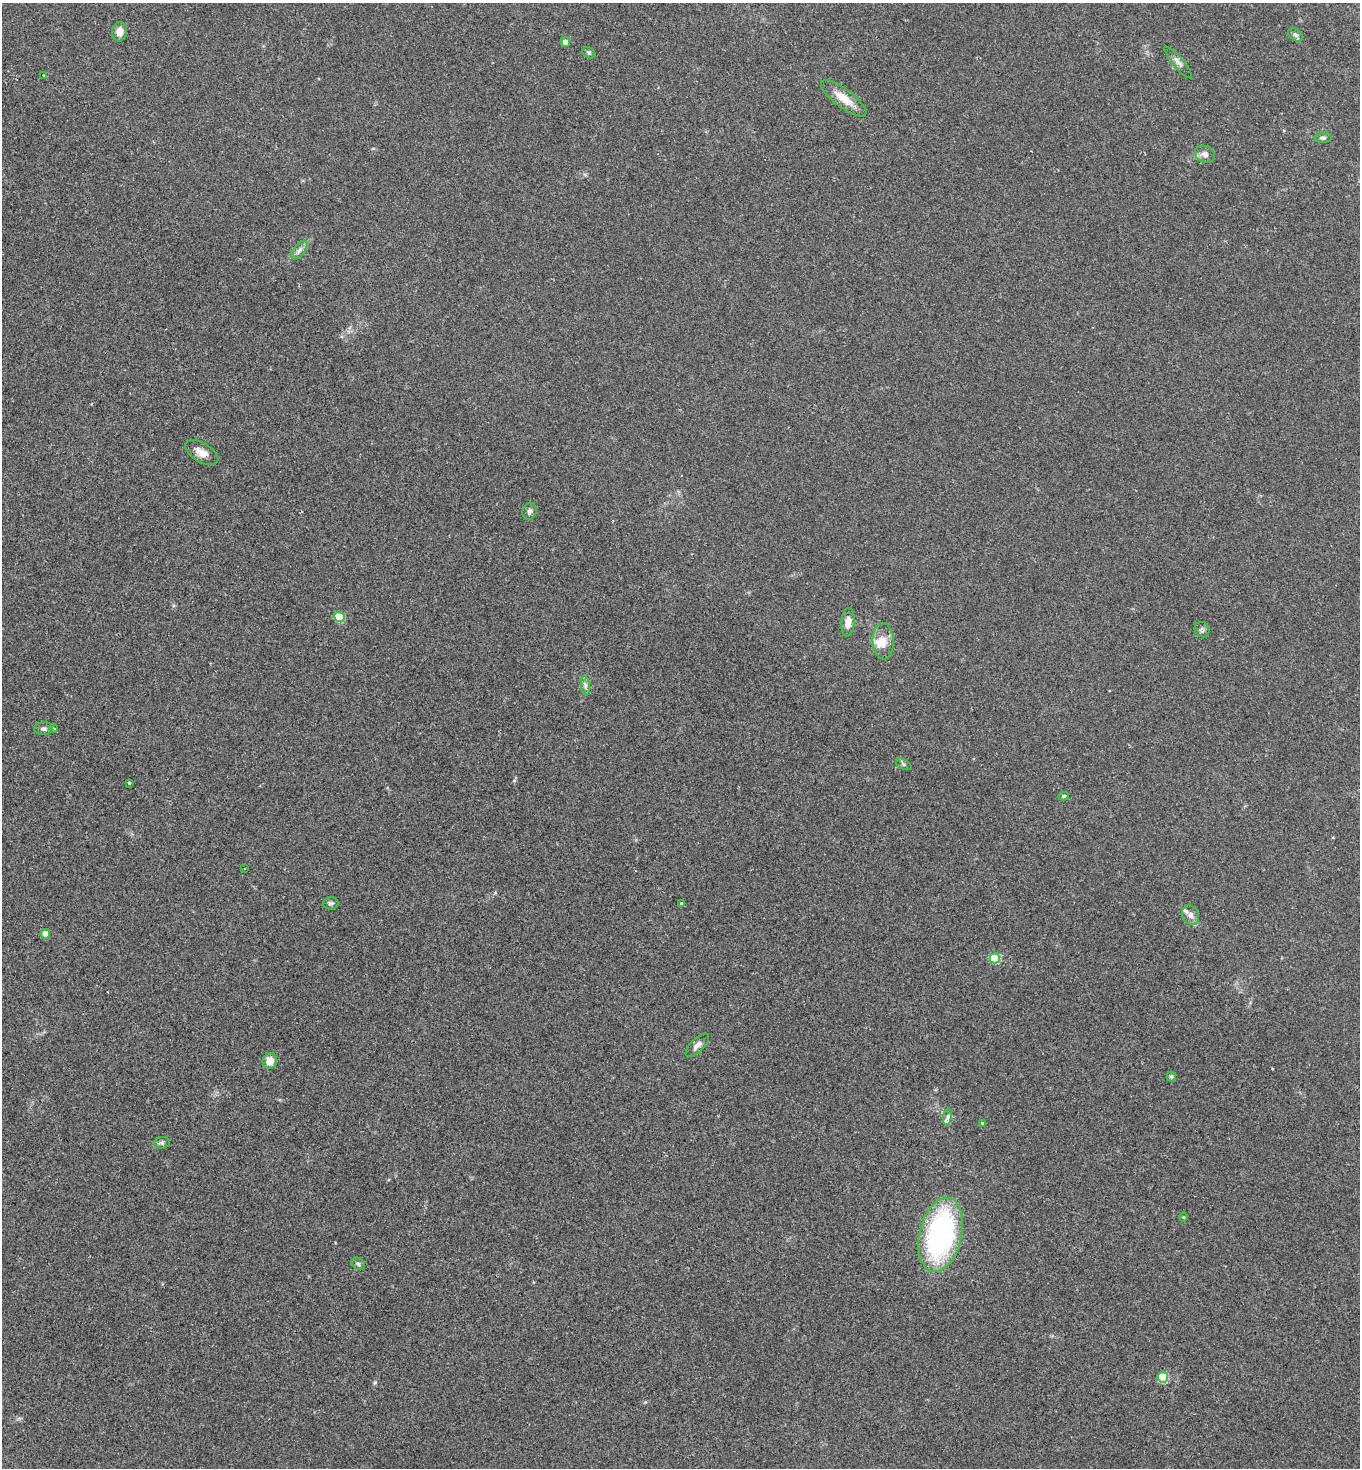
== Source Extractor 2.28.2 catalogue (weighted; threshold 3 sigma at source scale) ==
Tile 11 of 4 x 4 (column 3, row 3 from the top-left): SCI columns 3018-4375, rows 1476-2941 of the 5885 x 5880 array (HDU 1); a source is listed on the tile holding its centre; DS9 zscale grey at full resolution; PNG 1362 x 1470 px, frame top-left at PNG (2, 3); each listed source drawn as its Kron ellipse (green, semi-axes under 4 px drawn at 4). Shown black and unused: <1% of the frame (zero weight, under 2 of 3 exposures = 1% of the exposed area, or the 3 px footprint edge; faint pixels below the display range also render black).
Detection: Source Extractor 2.28.2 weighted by HDU 2 'WHT'; one run over the whole footprint, this tile lists its part. Background 0.0466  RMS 0.0069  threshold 0.0309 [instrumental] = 3 sigma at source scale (4.5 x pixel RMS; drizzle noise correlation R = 1.50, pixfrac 1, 0.05/0.05 arcsec/px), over >= 5 px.
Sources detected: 42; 1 cosmic-ray / hot-pixel residue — neither listed nor drawn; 3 inside a brighter listed object's ellipse — not listed separately; the other 38 listed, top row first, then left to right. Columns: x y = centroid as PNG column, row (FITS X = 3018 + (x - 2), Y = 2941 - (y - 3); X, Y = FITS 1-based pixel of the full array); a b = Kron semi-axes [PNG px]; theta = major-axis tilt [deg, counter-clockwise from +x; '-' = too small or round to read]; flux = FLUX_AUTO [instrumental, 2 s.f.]
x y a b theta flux
119 32 10 7 83 6
1295 35 8 5 -40 1.8
565 42 5 4 - 4
589 53 7 5 -29 1.2
1178 62 20 5 -50 3.2
43 75 3 2 - 0.65
844 98 27 9 -37 11
1323 138 8 5 0 1.5
1205 154 10 8 -25 3.3
299 250 11 5 53 2.9
202 452 18 9 -30 6
530 511 8 7 - 2.1
339 617 5 5 - 25
848 622 14 7 86 5.5
1202 630 8 7 - 1.7
883 641 18 10 -87 8.4
585 686 9 4 -82 2
54 728 4 3 - 1.2
44 729 9 6 5 2
903 764 8 4 -28 1.4
129 783 4 3 - 6
1064 796 5 4 - 0.99
244 868 3 3 - 1.3
331 903 7 6 - 1.7
681 904 3 3 - 3.5
1190 915 10 8 -59 3.5
45 934 5 4 - 8
995 958 5 5 - 33
697 1045 15 6 44 3.5
270 1061 8 7 - 7.9
1171 1077 5 5 - 1.5
948 1117 8 4 82 1.7
982 1123 3 3 - 2.5
162 1143 8 5 7 1.4
1184 1217 5 3 - 0.67
941 1235 38 21 77 140
358 1264 7 5 -40 1.5
1163 1377 5 5 - 32